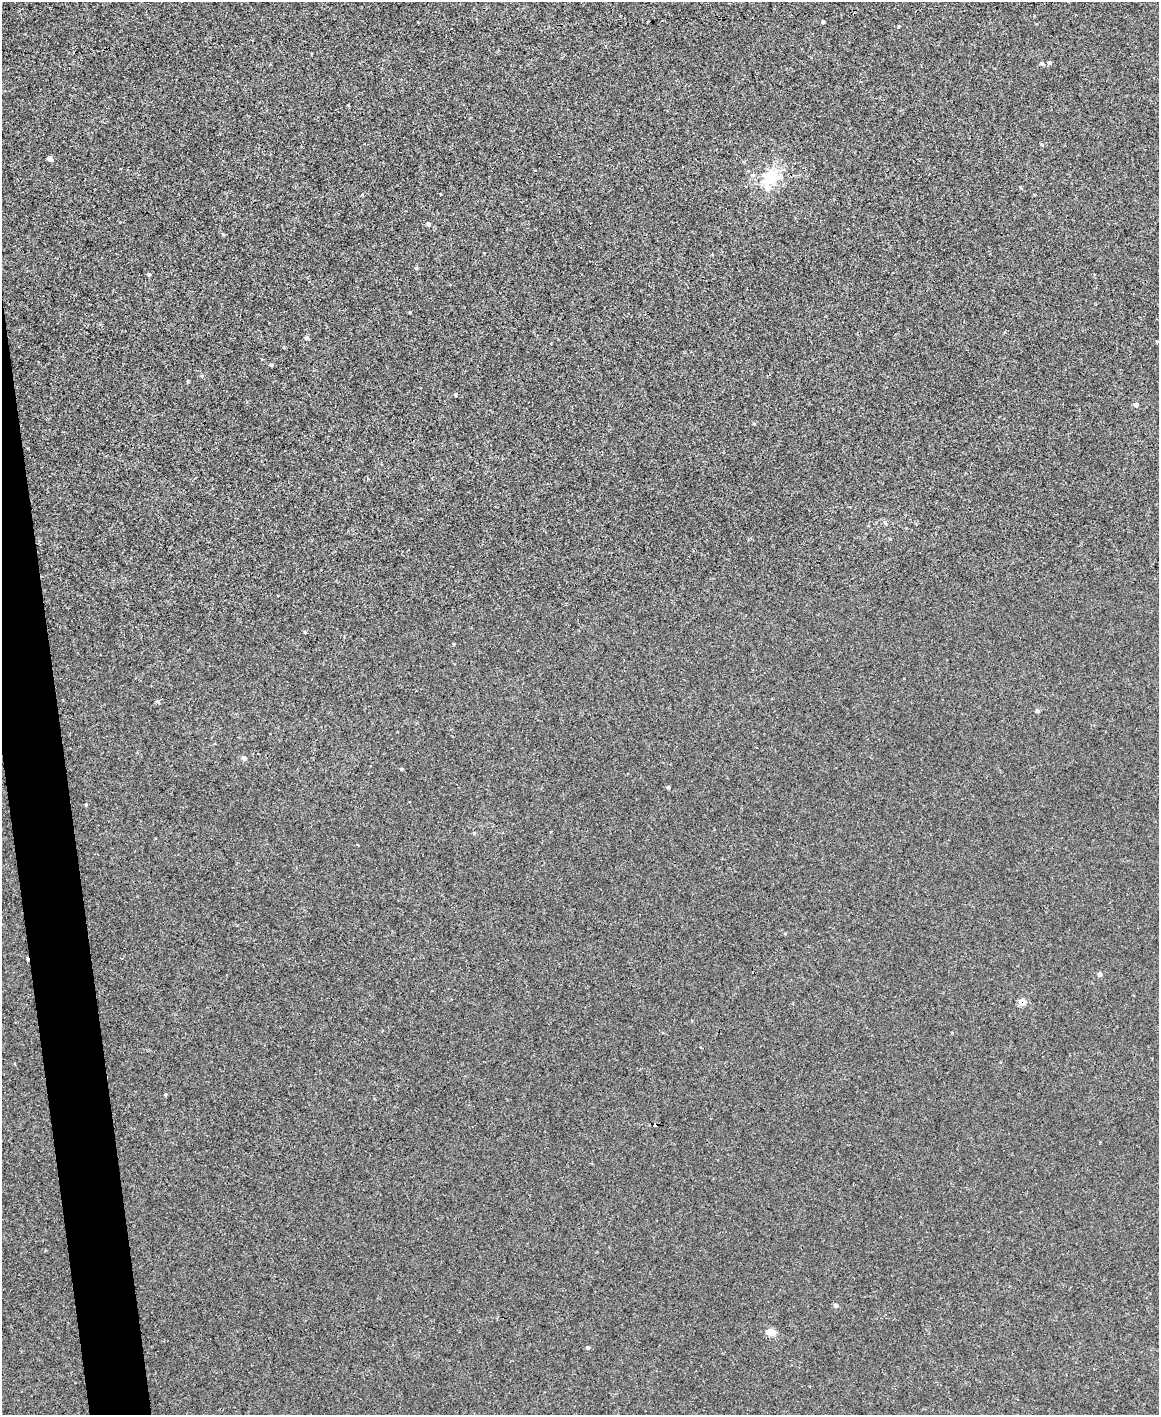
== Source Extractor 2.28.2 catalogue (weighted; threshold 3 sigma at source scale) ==
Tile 7 of 4 x 3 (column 3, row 2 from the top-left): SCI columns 2316-3472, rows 1548-2960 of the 4630 x 4614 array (HDU 1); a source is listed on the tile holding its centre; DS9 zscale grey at full resolution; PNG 1161 x 1417 px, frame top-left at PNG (2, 2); no overlay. Shown black and unused: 3% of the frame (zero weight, under 3 of 4 exposures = <1% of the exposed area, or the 3 px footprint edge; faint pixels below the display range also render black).
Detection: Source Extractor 2.28.2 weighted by HDU 2 'WHT'; one run over the whole footprint, this tile lists its part. Background 0.00112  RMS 0.0035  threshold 0.0157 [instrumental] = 3 sigma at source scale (4.5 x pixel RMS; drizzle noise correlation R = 1.50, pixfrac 1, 0.05/0.05 arcsec/px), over >= 5 px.
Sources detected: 38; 2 cosmic-ray / hot-pixel residue — not listed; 2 inside a brighter listed object's ellipse — not listed separately; the other 34 listed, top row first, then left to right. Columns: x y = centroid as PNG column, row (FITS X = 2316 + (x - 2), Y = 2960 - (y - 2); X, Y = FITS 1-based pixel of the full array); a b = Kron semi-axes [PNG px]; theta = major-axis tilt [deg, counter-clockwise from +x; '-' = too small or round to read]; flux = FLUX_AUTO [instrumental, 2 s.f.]
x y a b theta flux
823 22 4 3 - 0.75
899 26 4 3 - 0.3
1049 62 5 5 - 0.68
1042 64 5 5 - 0.77
1042 144 5 3 - 0.35
50 158 4 4 - 2.2
771 177 26 21 27 13
1021 187 4 3 - 0.32
428 224 6 5 - 0.78
223 234 5 4 - 0.38
416 268 5 4 - 0.49
149 274 4 4 - 0.6
410 312 3 3 - 0.3
307 338 5 4 - 1
1157 342 5 3 - 0.35
271 365 5 4 - 0.6
455 395 5 3 - 0.33
1136 405 5 5 - 1.2
885 522 6 5 - 0.62
305 632 5 3 - 0.34
453 644 4 3 - 0.32
1037 711 5 5 - 0.7
244 758 5 5 - 1.4
402 769 4 3 - 0.44
668 787 4 4 - 0.55
86 805 4 4 - 0.43
474 833 4 4 - 0.37
785 934 5 3 - 0.31
1099 974 4 4 - 1.2
1022 1002 6 5 - 4.7
165 1094 3 3 - 0.43
836 1305 5 5 - 0.94
772 1332 5 4 - 9
588 1348 4 4 - 0.64
Overlapping masked pixels (flux is a lower limit): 1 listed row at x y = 1022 1002
Unlisted compact peaks at least as high as the median listed source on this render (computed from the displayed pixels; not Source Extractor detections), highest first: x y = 158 701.